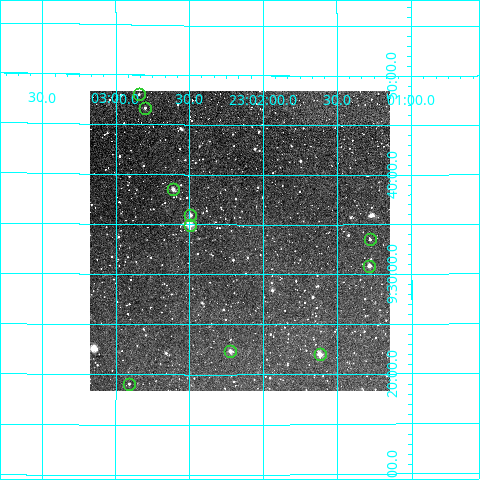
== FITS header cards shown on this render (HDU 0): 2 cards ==
NAXIS1  =                  300
NAXIS2  =                  300

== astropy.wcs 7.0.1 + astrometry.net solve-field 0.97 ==
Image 300 x 300 px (HDU 0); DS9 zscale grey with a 90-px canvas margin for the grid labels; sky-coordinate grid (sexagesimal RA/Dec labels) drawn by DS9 from the SOLVED WCS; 10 Tycho-2 reference stars matched to detected sources circled (green)
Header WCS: RA---TAN/DEC--TAN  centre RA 23:02:10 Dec +09:33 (345.54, +9.56 deg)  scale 6 arcsec/px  FOV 30.0' x 30.0'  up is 0 deg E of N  parity normal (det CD < 0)
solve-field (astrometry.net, Tycho-2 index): VERIFIED the header's WCS against the Tycho-2 star catalogue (verified at 2 index scales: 10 matches each, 0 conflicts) and refined it, rather than solving blind
Solved WCS: RA---TAN-SIP/DEC--TAN-SIP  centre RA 23:02:10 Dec +09:33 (345.54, +9.56 deg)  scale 6.01 arcsec/px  FOV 30.0' x 30.1'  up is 0 deg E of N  parity normal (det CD < 0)
The solver's refit moves the header's centre by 0.38 arcsec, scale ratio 1.001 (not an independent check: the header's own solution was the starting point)
Tycho-2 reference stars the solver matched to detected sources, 10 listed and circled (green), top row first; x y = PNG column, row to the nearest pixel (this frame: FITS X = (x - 90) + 1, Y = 300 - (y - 91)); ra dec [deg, ICRS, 3 dp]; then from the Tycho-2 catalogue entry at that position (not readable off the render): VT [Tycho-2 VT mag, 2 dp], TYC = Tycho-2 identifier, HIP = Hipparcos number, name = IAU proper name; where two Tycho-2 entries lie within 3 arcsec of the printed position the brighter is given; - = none
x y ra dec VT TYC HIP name
139 94 345.711 +9.800 12.19 1160-281-1 - -
145 108 345.700 +9.778 12.40 1160-140-1 - -
173 189 345.653 +9.642 11.00 1160-30-1 - -
190 215 345.624 +9.599 11.28 1160-318-1 - -
190 225 345.624 +9.583 9.10 1160-306-1 113776 -
370 239 345.320 +9.558 12.30 1160-881-1 - -
369 266 345.321 +9.514 11.26 1160-1154-1 - -
230 351 345.556 +9.372 11.03 1160-785-1 - -
320 354 345.405 +9.367 10.43 1160-492-1 - -
129 384 345.727 +9.318 11.99 1160-391-1 - -